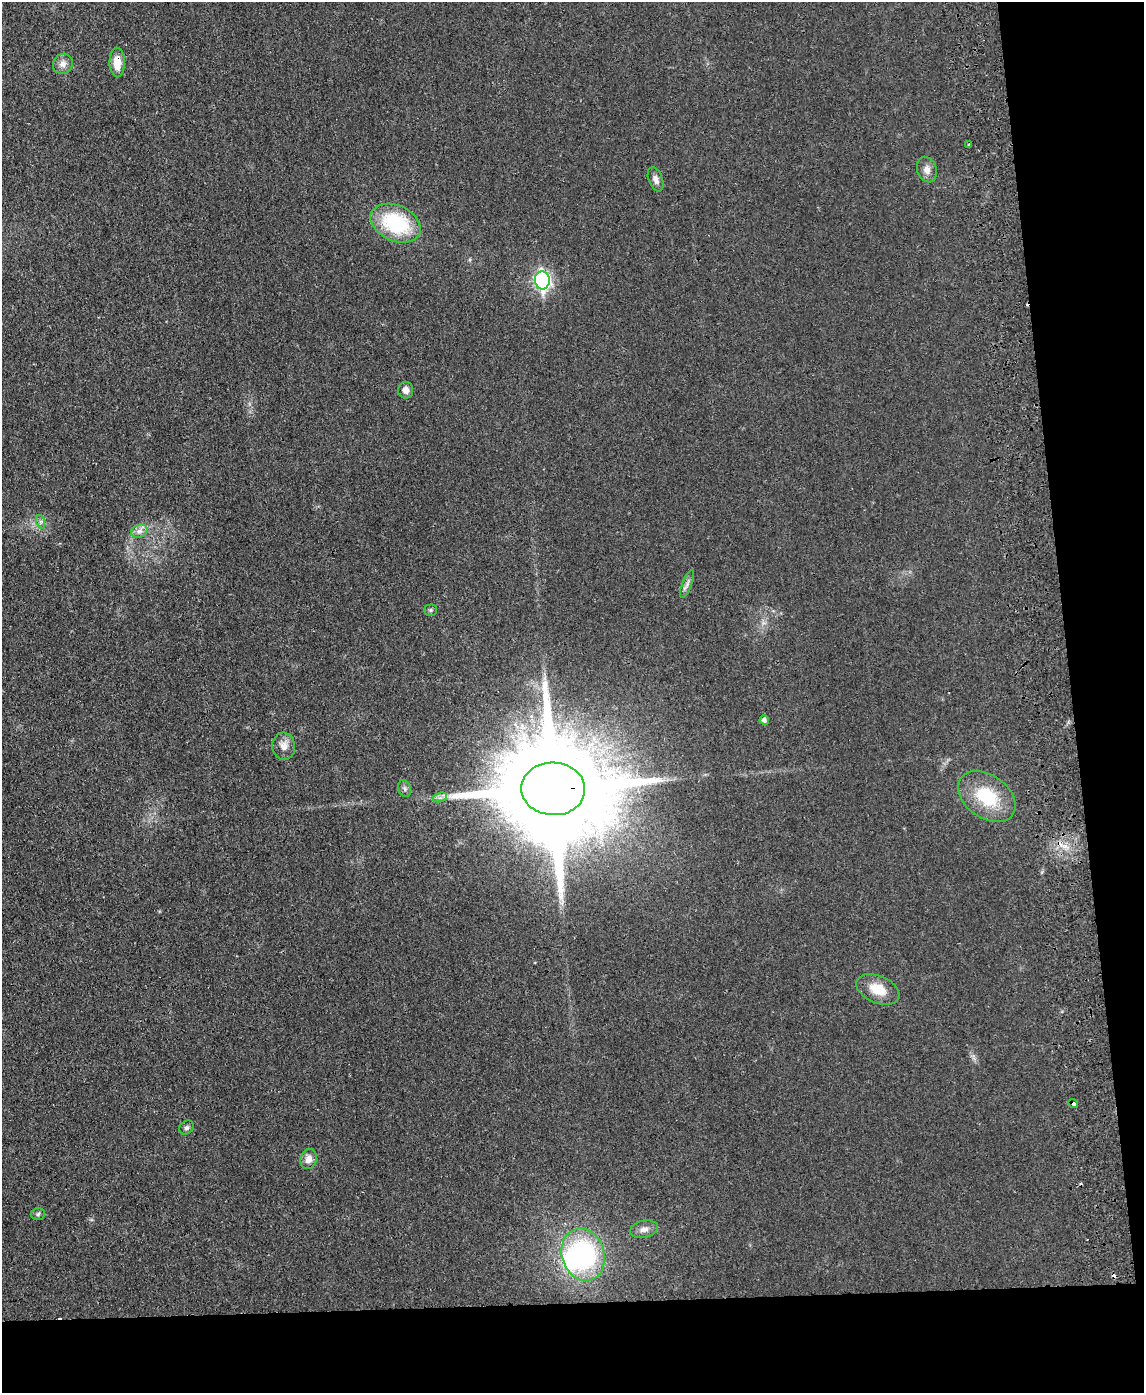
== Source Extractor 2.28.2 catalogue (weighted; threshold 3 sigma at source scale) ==
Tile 12 of 4 x 3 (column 4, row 3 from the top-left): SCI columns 3484-4625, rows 244-1634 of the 4682 x 4559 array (HDU 1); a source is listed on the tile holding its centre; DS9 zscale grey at full resolution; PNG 1146 x 1395 px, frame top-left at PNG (2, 2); each listed source drawn as its Kron ellipse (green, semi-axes under 4 px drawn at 4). Shown black and unused: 13% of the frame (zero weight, under 2 of 3 exposures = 3% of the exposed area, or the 3 px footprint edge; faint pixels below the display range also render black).
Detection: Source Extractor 2.28.2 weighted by HDU 2 'WHT'; one run over the whole footprint, this tile lists its part. Background 0.0304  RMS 0.0045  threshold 0.0205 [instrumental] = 3 sigma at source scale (4.5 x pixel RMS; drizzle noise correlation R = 1.50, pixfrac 1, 0.05/0.05 arcsec/px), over >= 5 px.
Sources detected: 29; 1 inside a brighter object's white glare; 3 cosmic-ray / hot-pixel residue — neither listed nor drawn; the other 25 listed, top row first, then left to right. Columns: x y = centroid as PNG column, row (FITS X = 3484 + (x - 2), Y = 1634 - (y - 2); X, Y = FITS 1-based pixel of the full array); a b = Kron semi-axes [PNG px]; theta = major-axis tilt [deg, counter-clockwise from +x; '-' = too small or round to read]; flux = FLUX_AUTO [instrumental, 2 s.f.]
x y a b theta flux
117 62 15 7 -88 6.1
63 64 10 9 - 2.7
969 145 4 3 - 0.47
927 169 13 9 -74 2.9
656 179 13 7 -70 2.2
395 223 26 18 -24 34
542 280 9 7 -84 120
406 390 8 7 - 2.4
41 522 7 4 -72 0.84
139 531 8 6 21 2
687 584 14 4 70 1.7
431 610 6 5 - 0.71
764 720 4 4 - 1.4
284 746 13 11 -85 3.6
405 788 8 6 -72 1.2
553 789 32 26 -3 16000
440 797 7 4 19 1.1
987 797 32 21 -35 22
878 989 23 13 -23 9.4
1073 1104 5 3 - 3
186 1128 8 6 42 1.1
309 1159 10 8 74 3.2
38 1214 7 6 - 0.93
644 1229 14 8 13 2.8
583 1255 27 21 -72 63
Overlapping masked pixels (flux is a lower limit): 3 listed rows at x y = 117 62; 553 789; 1073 1104